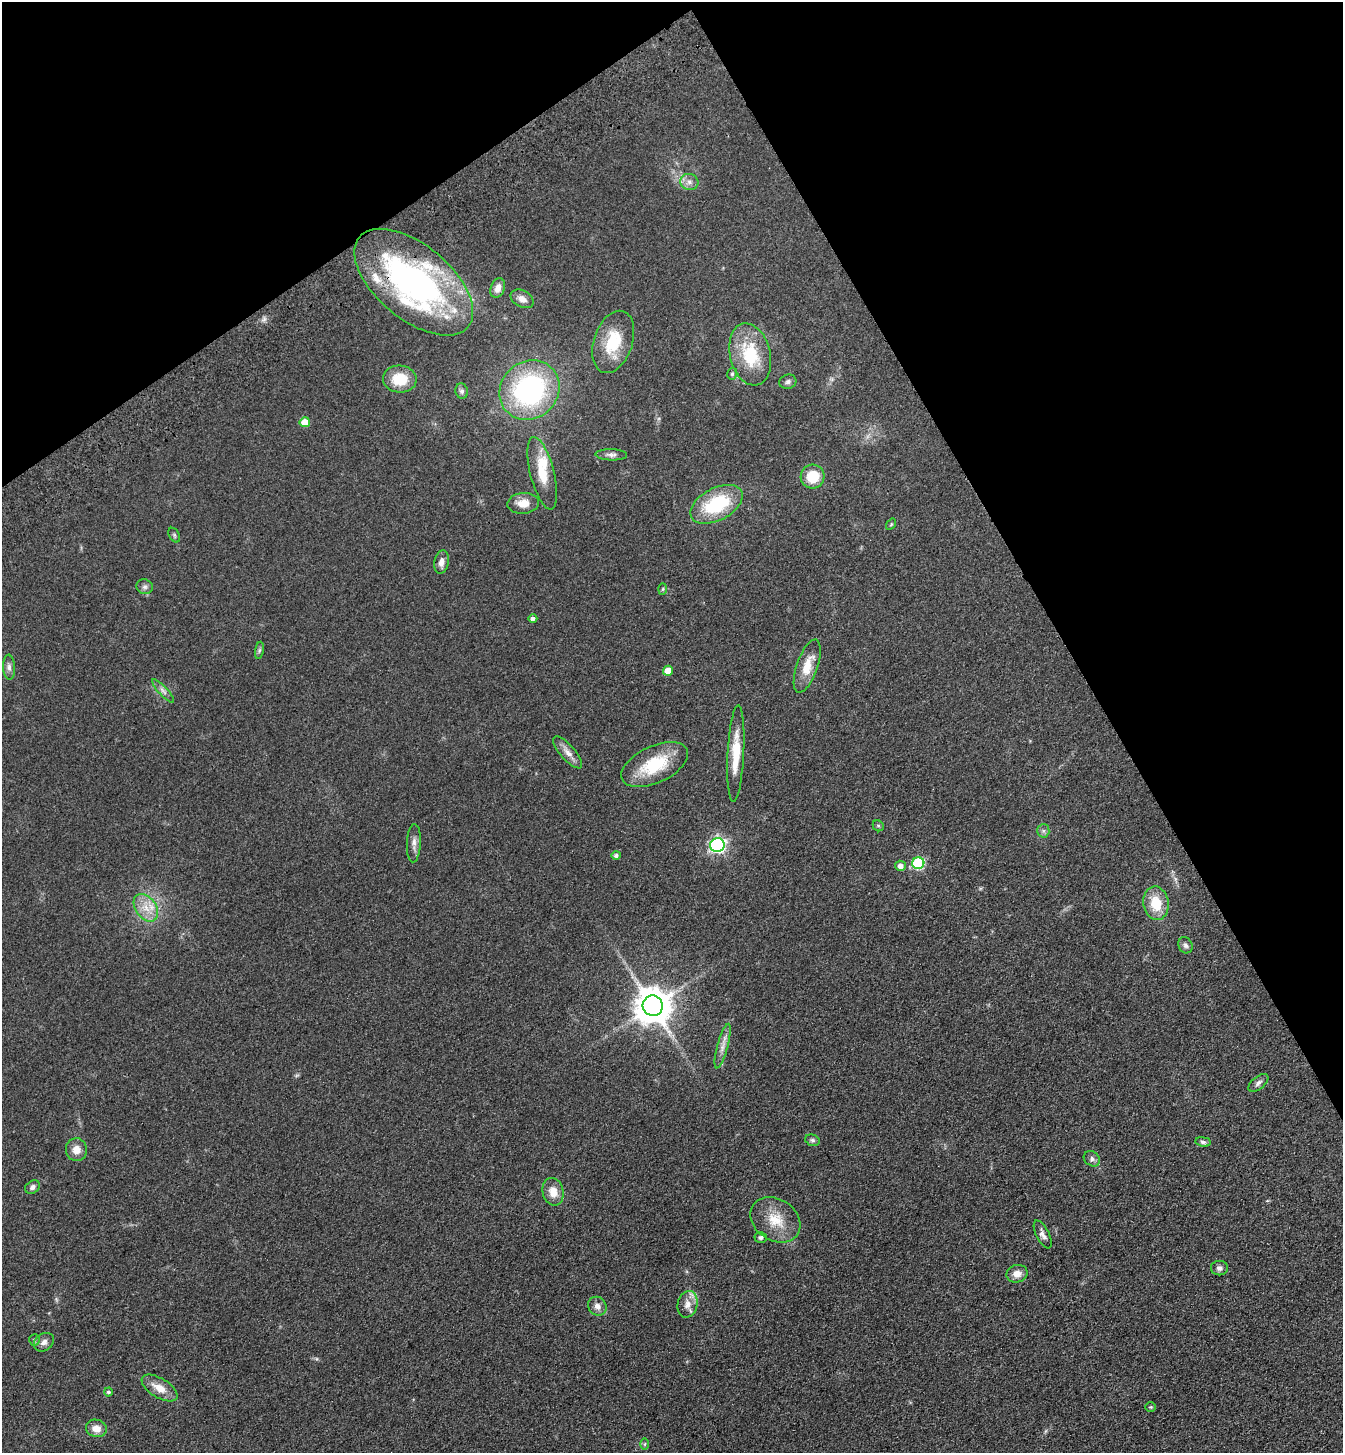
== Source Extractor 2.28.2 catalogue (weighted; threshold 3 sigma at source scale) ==
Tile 3 of 4 x 4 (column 3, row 1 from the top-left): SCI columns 2913-4253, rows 4460-5910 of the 5961 x 6016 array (HDU 1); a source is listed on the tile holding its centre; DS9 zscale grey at full resolution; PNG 1345 x 1455 px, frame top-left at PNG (2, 2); each listed source drawn as its Kron ellipse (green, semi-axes under 4 px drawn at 4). Shown black and unused: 28% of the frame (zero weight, under 3 of 4 exposures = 6% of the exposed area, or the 3 px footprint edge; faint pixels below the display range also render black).
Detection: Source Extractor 2.28.2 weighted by HDU 2 'WHT'; one run over the whole footprint, this tile lists its part. Background 0.119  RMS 0.0092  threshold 0.0414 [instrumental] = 3 sigma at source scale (4.5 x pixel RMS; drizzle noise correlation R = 1.50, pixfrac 1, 0.05/0.05 arcsec/px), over >= 5 px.
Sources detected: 68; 4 inside a brighter listed object's ellipse — not listed separately; the other 64 listed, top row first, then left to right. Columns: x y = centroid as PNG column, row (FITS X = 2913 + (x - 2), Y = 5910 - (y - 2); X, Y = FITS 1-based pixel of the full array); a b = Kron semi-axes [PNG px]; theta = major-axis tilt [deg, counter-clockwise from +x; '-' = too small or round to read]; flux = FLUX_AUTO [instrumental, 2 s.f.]
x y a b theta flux
689 182 9 8 - 4.4
414 282 70 37 -40 270
498 288 10 7 70 6.2
522 299 12 8 -28 6.1
613 342 32 19 71 36
750 354 31 20 -76 44
732 374 6 5 - 1.6
400 379 17 13 -4 24
788 382 8 7 - 2.7
529 390 31 28 41 150
462 391 7 6 - 2.9
305 422 5 5 - 18
611 455 16 5 -2 3.6
542 473 37 12 -76 23
813 477 12 11 - 23
523 503 16 10 5 10
717 504 28 16 28 56
891 524 6 4 54 1.1
174 535 8 5 -61 1.6
441 562 12 7 78 5.6
145 587 8 7 - 2.9
663 589 6 4 88 0.97
533 618 4 4 - 2.5
259 650 9 4 81 1.7
807 666 28 10 71 17
9 667 12 6 -86 3.4
668 671 5 5 - 11
163 691 15 4 -47 3.5
568 752 20 7 -49 7
736 753 48 8 87 25
655 765 36 18 25 43
878 826 6 5 - 1.5
1043 831 6 6 - 2.4
414 843 19 7 87 5.6
717 845 7 7 - 240
616 855 5 4 - 2.3
918 863 6 6 - 91
900 866 5 5 - 5.2
1156 903 17 12 -81 22
146 908 15 10 -54 13
1185 945 8 6 -65 2.9
653 1006 10 10 - 2200
723 1046 23 5 75 7
1258 1083 12 6 39 3.3
812 1140 7 5 -16 2.1
1203 1142 8 5 -8 2.1
76 1150 11 10 - 8.8
1092 1159 9 7 -37 3
32 1187 8 6 35 3.2
553 1192 14 10 -77 11
775 1220 27 20 -34 23
1043 1234 15 6 -64 4.3
761 1237 6 5 - 2.1
1219 1268 8 7 - 3.4
1017 1274 10 8 13 7.4
688 1304 13 10 76 8.1
597 1306 10 8 -50 5.3
34 1340 6 5 - 1.6
44 1342 11 8 36 4.8
159 1388 20 9 -32 13
109 1392 4 4 - 2.1
1151 1407 5 4 - 0.98
96 1428 10 8 -16 8.9
645 1444 6 4 89 1.2
Overlapping masked pixels (flux is a lower limit): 1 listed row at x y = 414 282